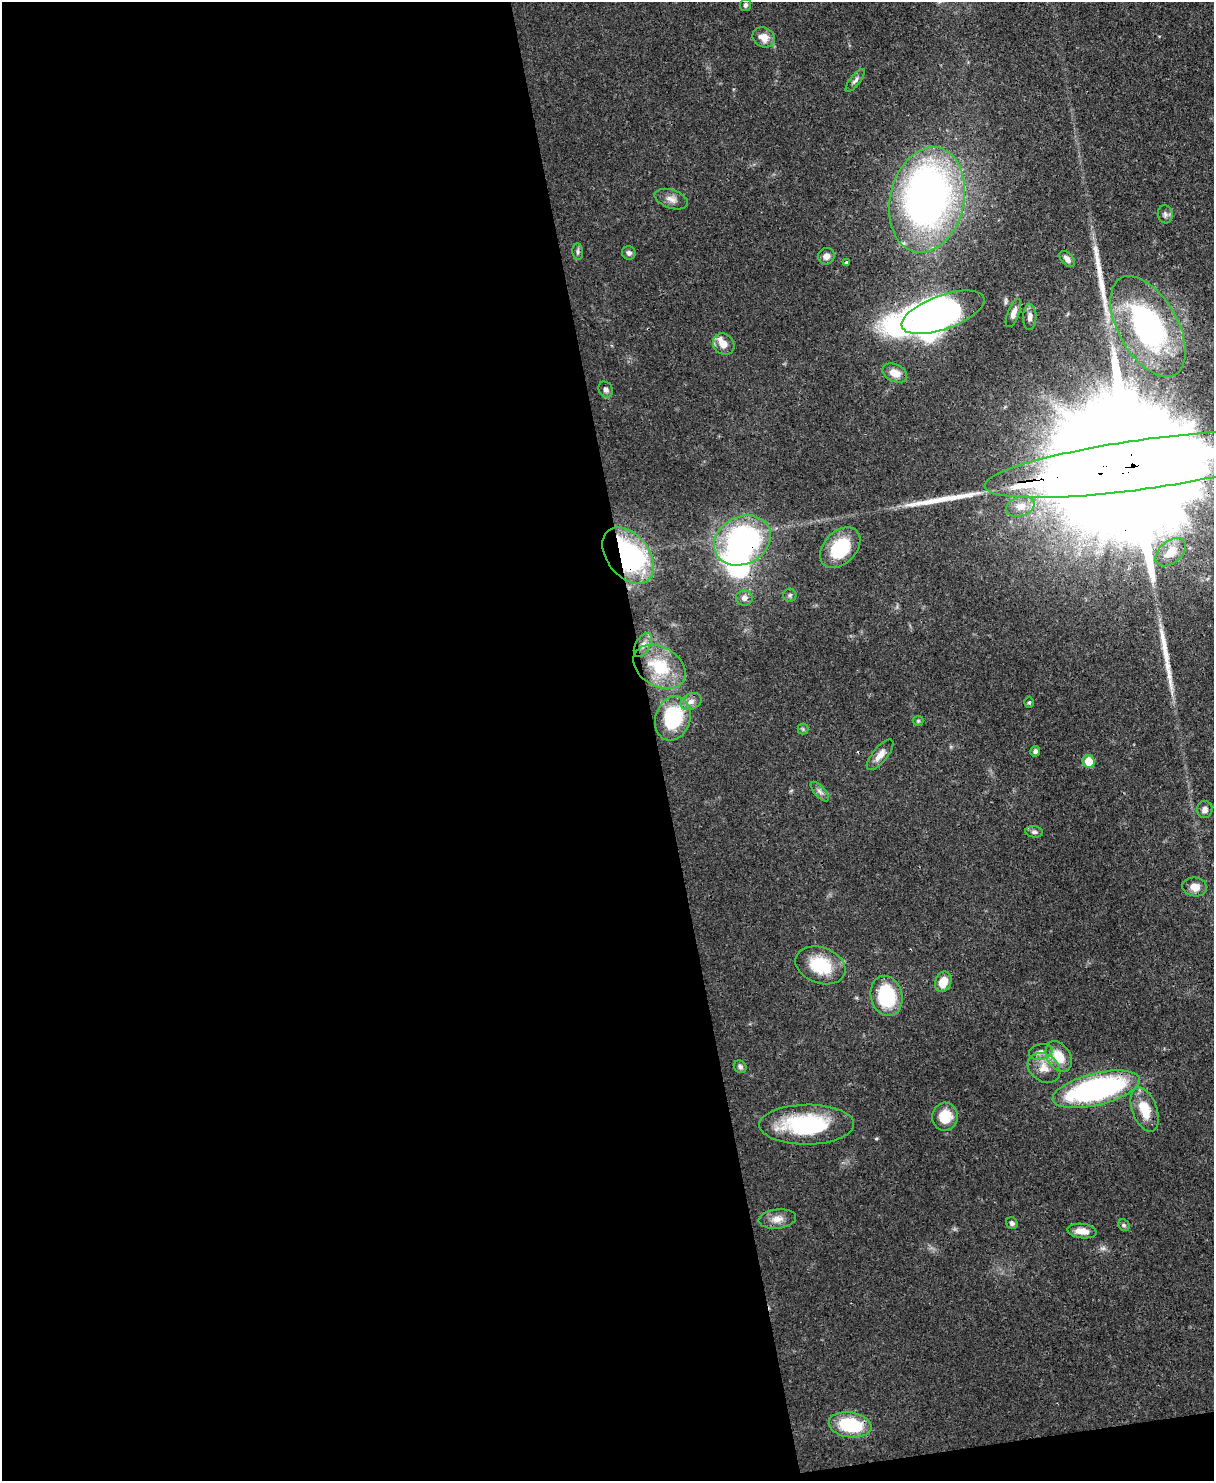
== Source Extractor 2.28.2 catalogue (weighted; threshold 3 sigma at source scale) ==
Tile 9 of 4 x 3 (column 1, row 3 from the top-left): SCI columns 75-1286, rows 214-1692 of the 4993 x 4978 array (HDU 1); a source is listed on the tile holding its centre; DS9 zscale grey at full resolution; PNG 1216 x 1483 px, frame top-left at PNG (2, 2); each listed source drawn as its Kron ellipse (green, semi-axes under 4 px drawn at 4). Shown black and unused: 55% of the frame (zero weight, under 3 of 4 exposures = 9% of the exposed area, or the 3 px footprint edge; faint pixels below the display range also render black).
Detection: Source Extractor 2.28.2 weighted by HDU 2 'WHT'; one run over the whole footprint, this tile lists its part. Background 0.0552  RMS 0.0038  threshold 0.0172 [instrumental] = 3 sigma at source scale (4.5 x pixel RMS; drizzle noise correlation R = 1.50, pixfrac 1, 0.05/0.05 arcsec/px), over >= 5 px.
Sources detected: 66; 4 inside a brighter object's white glare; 3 long thin detections or spike segments (spike, bleed or trail) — neither listed nor drawn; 3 inside a brighter listed object's ellipse — not listed separately; the other 56 listed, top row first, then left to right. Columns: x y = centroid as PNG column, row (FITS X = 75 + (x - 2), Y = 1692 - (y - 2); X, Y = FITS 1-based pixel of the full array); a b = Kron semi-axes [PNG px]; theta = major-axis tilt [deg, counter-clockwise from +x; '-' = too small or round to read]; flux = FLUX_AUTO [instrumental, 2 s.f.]
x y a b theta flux
746 5 6 5 - 0.9
764 37 11 9 -28 4.1
855 80 14 5 52 1.3
671 199 17 9 -19 2.8
927 200 53 37 77 190
1165 214 9 7 -83 1.5
578 252 8 5 -85 0.83
629 253 7 6 - 1.1
826 256 8 8 - 1.9
1067 259 9 6 -48 1.7
847 262 3 3 - 0.85
943 312 43 17 20 69
1013 313 15 6 69 2.3
1030 317 13 6 89 2
1148 326 55 29 -60 84
724 344 11 10 - 4
895 373 13 8 -24 4.6
606 390 8 6 -55 1.4
1142 465 159 25 8 53000
1020 506 15 9 17 3.7
742 540 30 23 28 95
840 548 23 16 46 19
1171 552 17 11 40 7.4
628 556 32 21 -52 79
790 595 6 6 - 0.79
744 598 8 7 - 1.8
643 645 13 7 60 2.6
660 667 28 19 -30 17
691 701 11 8 24 2.1
1029 702 5 4 - 0.52
673 719 22 17 73 25
918 721 5 5 - 0.49
803 729 5 5 - 0.67
1035 751 5 5 - 1.1
880 755 19 7 51 3.2
1089 761 6 6 - 8.3
820 792 12 5 -48 1.3
1205 809 8 8 - 1.9
1034 832 9 5 -7 1
1195 887 12 9 -8 3.7
820 965 26 18 -20 16
943 982 10 8 68 6.1
886 996 20 15 -76 27
1041 1052 12 7 13 2.2
1059 1057 16 11 -58 8
740 1067 7 6 - 1
1044 1068 17 13 -34 5.5
1096 1089 45 16 14 88
1145 1110 23 12 -70 9.8
945 1117 14 13 - 8.7
807 1125 47 20 1 37
777 1219 19 9 7 3.7
1012 1223 6 5 - 0.91
1124 1225 6 5 - 0.63
1082 1231 14 7 -7 4
850 1425 21 12 -9 24
Overlapping masked pixels (flux is a lower limit): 3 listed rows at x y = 1142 465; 742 540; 628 556
Isophote crosses this tile's border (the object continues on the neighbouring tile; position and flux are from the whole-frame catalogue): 1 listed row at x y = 1142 465